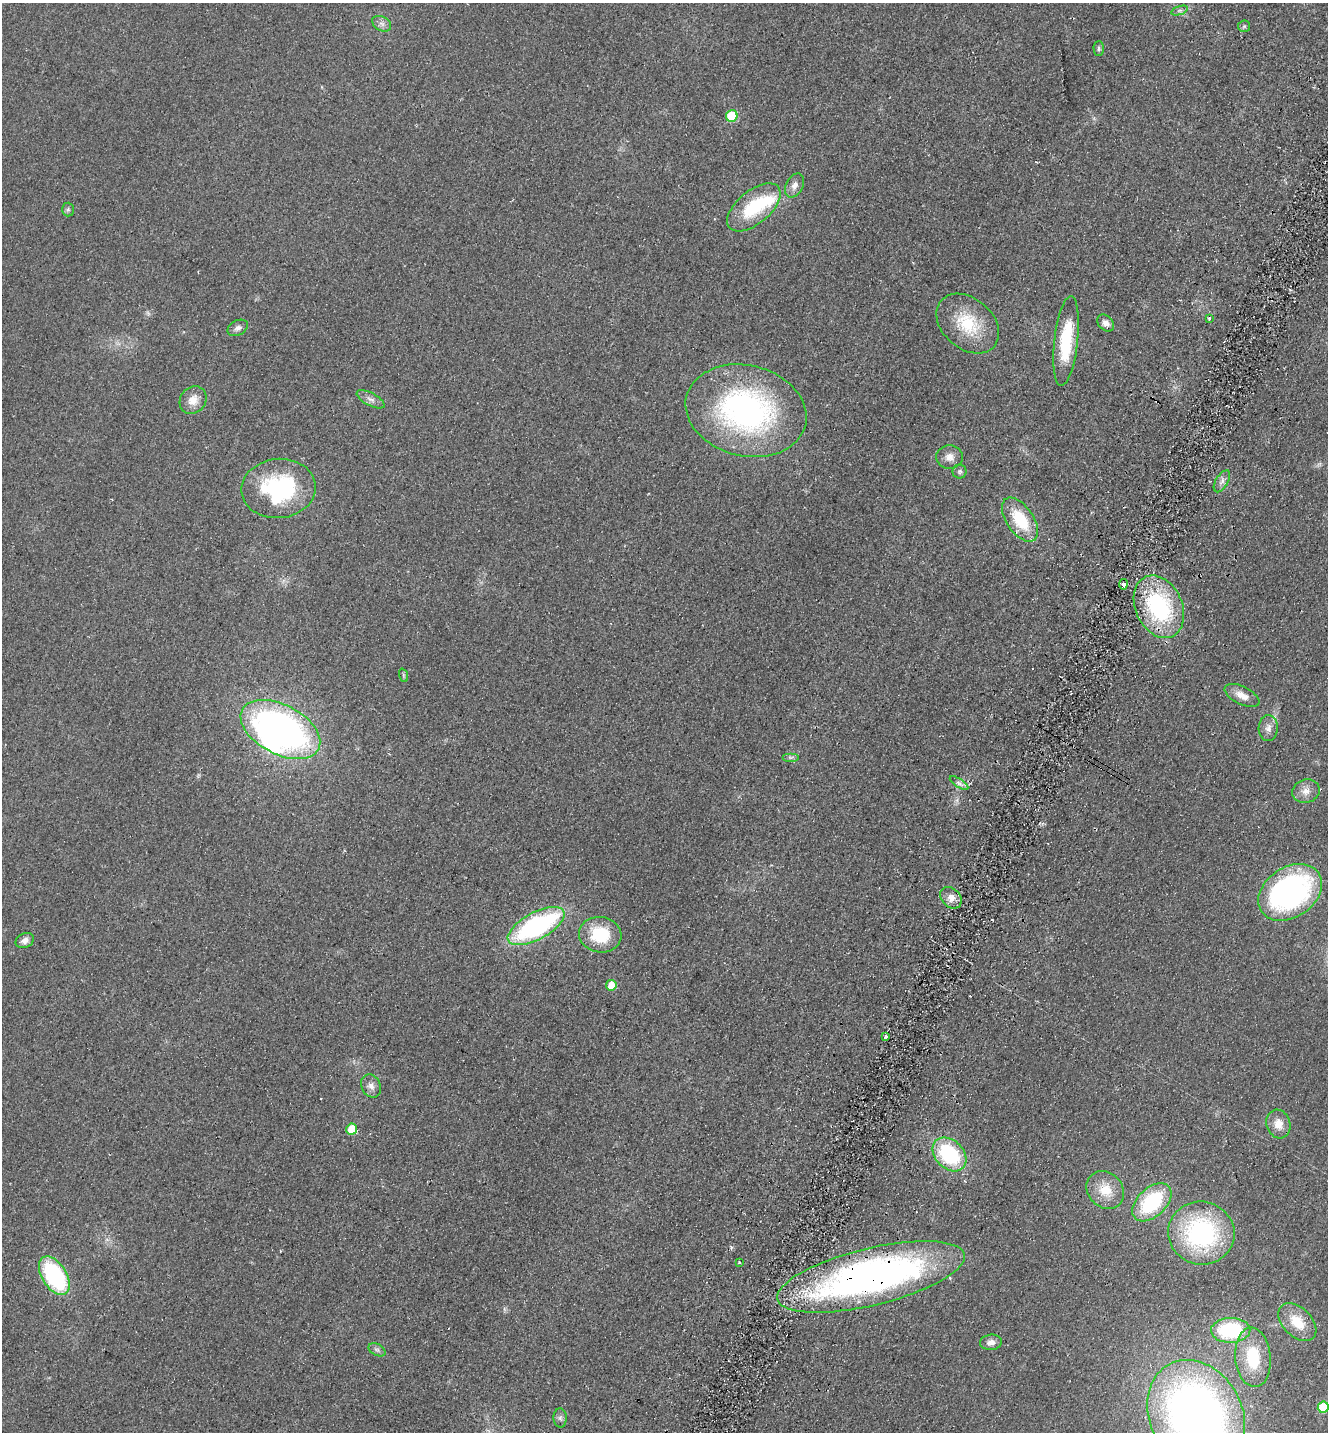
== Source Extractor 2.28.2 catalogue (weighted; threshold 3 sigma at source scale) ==
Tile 10 of 4 x 4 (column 2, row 3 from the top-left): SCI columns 1524-2849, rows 1460-2889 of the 5833 x 5778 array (HDU 1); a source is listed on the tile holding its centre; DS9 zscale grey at full resolution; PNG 1330 x 1434 px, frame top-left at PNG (2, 3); each listed source drawn as its Kron ellipse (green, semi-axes under 4 px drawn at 4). Shown black and unused: <1% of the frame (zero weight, under 2 of 3 exposures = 3% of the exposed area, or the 3 px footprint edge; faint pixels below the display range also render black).
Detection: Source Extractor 2.28.2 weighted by HDU 2 'WHT'; one run over the whole footprint, this tile lists its part. Background 0.0773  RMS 0.014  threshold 0.0611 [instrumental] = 3 sigma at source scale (4.5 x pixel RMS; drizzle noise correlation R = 1.50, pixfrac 1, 0.05/0.05 arcsec/px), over >= 5 px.
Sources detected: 58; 2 inside a brighter object's white glare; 1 cosmic-ray / hot-pixel residue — neither listed nor drawn; the other 55 listed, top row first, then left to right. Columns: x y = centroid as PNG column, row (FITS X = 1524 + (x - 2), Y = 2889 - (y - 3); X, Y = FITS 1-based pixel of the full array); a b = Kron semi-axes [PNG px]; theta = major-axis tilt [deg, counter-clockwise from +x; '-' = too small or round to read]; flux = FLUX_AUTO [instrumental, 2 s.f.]
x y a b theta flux
1180 10 8 4 19 2.8
382 24 10 7 -30 6
1244 26 6 5 - 2.5
1099 48 7 5 -89 2.7
732 116 6 5 - 79
795 185 13 8 61 9.8
754 207 32 16 40 82
68 209 7 6 - 2.8
1209 318 3 3 - 5.2
968 323 35 25 -41 67
1106 323 9 7 -44 7.5
238 328 11 7 28 5.9
1066 341 45 11 84 78
371 399 15 6 -27 7.3
193 400 15 12 53 16
746 411 61 45 -14 380
949 457 13 11 -6 12
960 472 7 7 - 3.3
1222 481 12 6 59 6.5
278 488 37 29 6 150
1020 520 25 13 -56 62
1123 584 5 4 - 5.8
1159 607 33 23 -66 160
403 675 7 4 -71 2.2
1242 695 19 9 -26 15
1268 728 13 9 88 9.4
280 729 43 24 -28 570
790 757 8 4 0 3.4
959 783 10 4 -32 5
1306 791 14 11 18 12
1290 892 34 25 34 370
951 898 12 9 -45 11
536 926 31 13 28 240
600 935 21 17 -9 62
25 940 9 7 26 7.6
611 985 5 5 - 24
885 1036 3 3 - 7.4
371 1086 12 9 -64 9
1278 1124 14 12 -72 17
352 1129 5 5 - 45
950 1154 19 14 -45 120
1105 1190 20 17 -46 31
1152 1202 23 14 43 110
1201 1233 33 31 -12 200
739 1262 3 3 - 2.3
54 1276 21 12 -58 170
871 1277 96 28 14 690
1297 1322 22 14 -45 36
1231 1330 19 12 2 110
991 1342 11 7 4 8.3
377 1350 9 5 -29 4.2
1253 1357 30 17 -85 62
1323 1407 5 5 - 64
1196 1415 58 46 -62 980
560 1418 9 6 -88 4.2
Overlapping masked pixels (flux is a lower limit): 1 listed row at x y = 871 1277
Isophote crosses this tile's border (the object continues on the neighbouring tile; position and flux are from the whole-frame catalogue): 2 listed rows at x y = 1323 1407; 1196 1415